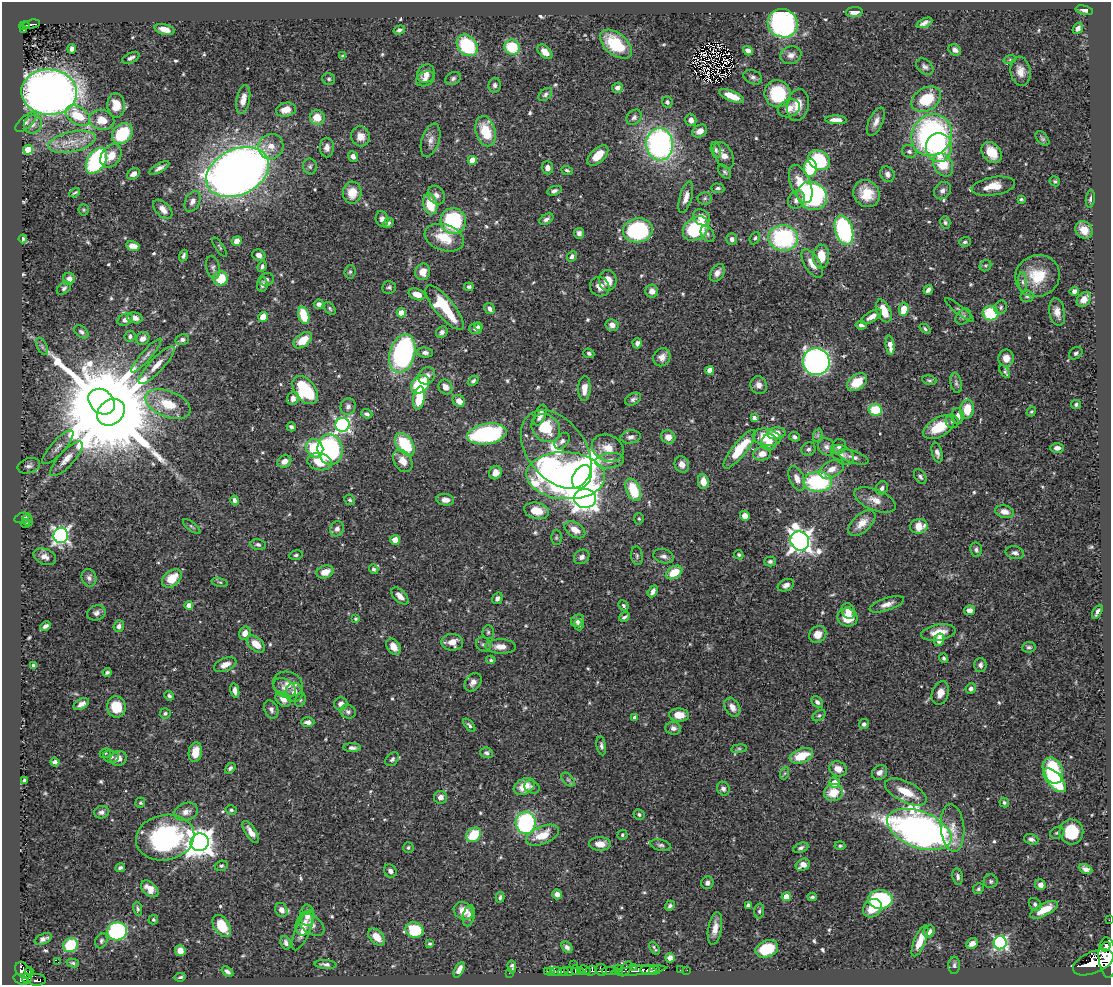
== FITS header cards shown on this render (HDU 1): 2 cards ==
NAXIS1  =                 1109
NAXIS2  =                  983

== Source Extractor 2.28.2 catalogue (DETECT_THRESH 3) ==
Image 1109 x 983 px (HDU 1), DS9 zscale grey, 1 PNG px = 1 image px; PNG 1113 x 987 px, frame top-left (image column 1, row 983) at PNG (2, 2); each listed source drawn as its Kron ellipse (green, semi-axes under 4 px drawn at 4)
Background 0.619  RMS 0.018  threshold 0.0529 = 3 sigma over >= 5 px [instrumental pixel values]
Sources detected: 625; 3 with non-positive FLUX_AUTO (blend fragments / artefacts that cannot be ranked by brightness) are neither listed nor drawn; of the other 622, the 500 brightest by FLUX_AUTO listed and drawn (122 fainter detections omitted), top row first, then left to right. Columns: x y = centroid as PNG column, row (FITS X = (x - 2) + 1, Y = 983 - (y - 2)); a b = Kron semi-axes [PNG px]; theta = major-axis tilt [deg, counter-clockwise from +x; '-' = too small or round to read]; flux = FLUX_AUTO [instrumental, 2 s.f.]
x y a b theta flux
1084 10 9 4 -13 3.7
854 12 8 5 6 7.8
783 23 15 14 - 270
924 23 8 4 25 4.6
31 24 9 4 13 78
24 25 5 3 - 40
1078 28 6 4 54 5
165 29 10 5 -15 11
23 30 3 3 - 6.3
399 30 6 4 20 3.2
616 44 18 11 -39 58
467 45 12 9 -49 90
512 47 8 7 - 48
72 49 4 4 - 4.6
955 50 7 5 -33 5.4
748 51 5 4 - 7.4
545 52 9 5 -45 11
791 55 10 8 19 7.2
343 56 4 3 - 2.4
131 58 9 5 25 3.9
1010 59 6 4 19 2.1
925 67 10 7 -42 4.4
1020 71 15 10 -81 11
426 74 9 8 - 7.1
753 77 10 6 -26 4.3
453 78 8 6 27 3.2
329 79 6 6 - 2.2
425 79 9 7 26 4.9
495 85 7 6 - 3.7
617 88 5 5 - 4.4
49 92 28 22 -4 1100
545 94 8 5 43 3
778 94 14 13 - 69
732 96 13 5 -22 17
926 99 16 11 32 47
243 100 14 6 78 12
667 102 5 5 - 2.8
116 105 12 9 -85 20
798 105 16 10 80 14
789 108 11 8 22 10
286 110 10 7 11 12
78 116 13 8 -34 38
634 117 8 6 45 4.4
317 118 7 7 - 19
102 120 13 10 -13 19
691 120 6 5 - 7.7
836 120 11 4 -3 8.2
26 122 13 6 41 5
876 122 15 7 65 8.1
33 124 9 8 - 7.1
486 131 15 10 -75 38
700 131 8 6 31 9.7
122 134 12 9 47 67
932 135 21 19 55 300
361 136 10 9 - 12
1042 138 8 5 -48 2.8
431 140 17 8 71 8.8
72 142 24 10 12 24
660 144 16 13 -87 320
271 146 13 12 - 14
327 147 10 7 -89 6.6
939 147 14 13 - 59
28 150 5 4 - 37
716 150 8 5 -75 3
909 152 7 6 - 3.4
992 152 12 8 -50 27
724 155 14 9 -61 9.8
111 156 13 9 53 16
353 156 5 5 - 5.3
598 156 13 7 43 19
472 160 4 4 - 24
819 160 11 9 -32 71
96 161 14 9 58 150
943 165 12 9 -58 32
310 166 8 7 - 3.1
159 168 11 4 30 5.5
547 168 7 5 -86 6.6
810 168 9 6 86 69
567 170 6 4 -21 2.3
238 172 33 23 26 1400
725 172 8 5 -51 2.6
133 174 7 5 33 7.4
887 174 8 7 - 6.4
1055 181 5 5 - 2.1
801 184 20 10 -68 26
993 186 22 9 9 21
718 188 7 5 -3 3.3
942 190 9 7 47 5.1
554 191 7 4 18 3.3
75 193 6 2 31 1.9
352 193 11 9 86 18
866 194 14 12 -51 26
436 195 10 8 -56 6.3
812 196 15 13 -34 230
686 197 16 6 74 8.8
705 198 7 6 - 2.8
1021 199 4 3 - 1.8
1090 199 9 4 81 3.1
796 200 9 8 - 7.7
193 201 11 7 65 5.7
430 204 10 7 -75 33
163 209 12 7 -45 8.5
84 210 5 5 - 1.8
701 217 9 7 -34 11
382 219 8 6 -74 4.9
546 219 7 5 29 3.8
453 221 13 12 - 91
945 222 6 5 - 2.4
388 223 6 4 37 3.2
696 229 14 11 40 96
638 230 15 12 11 140
844 230 15 8 -74 180
1084 230 9 8 - 14
579 233 5 5 - 4.6
708 234 9 6 -55 3.1
444 238 20 13 -18 31
755 238 6 4 63 2.3
783 238 15 12 -5 140
23 239 4 3 - 2.1
732 239 5 5 - 4.7
237 241 5 4 - 11
965 242 6 5 - 3
133 246 7 5 -13 11
220 247 11 3 -56 1.9
259 255 7 5 -28 6.3
183 256 6 4 68 3
821 256 12 8 87 23
572 257 6 4 65 3.7
812 263 16 7 -57 14
262 266 5 4 - 3.1
985 266 6 5 - 1.8
213 267 12 7 -77 4.3
350 272 6 5 - 2.2
423 272 8 7 - 14
717 273 9 6 57 6.4
1037 276 22 21 - 43
221 278 7 7 - 35
69 279 6 6 - 6.6
266 279 7 6 - 3.6
608 280 10 9 - 14
1023 282 10 4 -85 3.3
262 284 7 5 80 5
389 287 7 6 - 2.7
469 287 4 4 - 3.3
600 287 10 9 - 7.3
64 288 8 5 39 3.1
928 290 5 4 - 4
652 291 6 6 - 8.2
1074 291 4 4 - 4.8
417 294 8 5 -20 15
1027 296 6 6 - 2.7
1084 299 8 6 51 12
319 304 5 4 - 4.2
1001 307 7 6 - 2.9
330 308 7 5 -51 2.1
445 308 28 9 -50 65
489 309 6 5 - 4.4
904 309 7 5 82 40
959 310 18 3 -38 2.6
884 311 12 7 -67 22
1057 312 14 7 -79 10
401 313 4 4 - 21
991 313 8 7 - 56
304 315 9 5 -73 38
263 317 5 5 - 18
872 317 11 5 31 7.3
963 317 9 6 45 3.5
135 318 8 5 -14 7.7
125 320 8 5 27 6.5
612 325 6 6 - 6.7
861 325 5 4 - 3.6
478 326 4 4 - 2.9
476 329 6 5 - 3.6
925 329 6 4 -40 2.1
81 332 8 5 -39 3.4
442 332 6 5 - 3.7
130 336 5 5 - 3.2
143 339 7 6 - 6.6
182 340 7 5 13 3.6
303 340 10 6 37 23
637 343 5 5 - 3.9
890 345 9 4 -83 9.3
42 346 9 5 -64 3.1
425 353 8 5 -4 4.6
589 353 5 4 - 2.3
1076 353 7 5 35 3
402 354 20 12 74 210
146 355 22 5 49 6.8
662 357 9 8 - 7.9
1006 358 8 7 - 11
816 362 13 13 - 500
157 365 25 7 47 15
710 370 4 4 - 11
1005 372 7 3 -57 1.9
427 376 9 7 47 7.8
929 380 7 4 -10 2.2
473 381 6 4 43 2.7
857 382 11 7 35 29
956 383 10 5 -78 3.4
420 384 10 8 43 74
759 385 9 8 - 6.4
445 387 7 6 - 9.9
584 388 12 6 87 11
305 390 16 10 -52 88
293 398 7 6 - 6.3
419 398 12 5 81 33
633 399 8 5 28 3.7
459 401 7 5 -39 9.9
102 402 14 11 -41 14000
168 404 24 13 -22 37
1076 404 5 4 - 2.4
348 407 8 7 - 4.9
967 409 9 7 81 25
875 410 7 6 - 41
111 412 15 12 41 28000
1031 412 5 4 - 1.9
367 414 6 4 -22 3.5
540 415 11 5 69 8
958 416 8 6 -89 6.7
754 418 4 4 - 4.4
952 422 6 6 - 3.1
343 425 7 7 - 320
291 427 5 4 - 3.3
939 427 17 9 29 36
546 428 15 13 -40 44
776 433 9 6 6 15
487 434 20 10 9 160
818 435 7 4 71 2.4
631 437 10 6 7 6.2
668 437 7 6 - 9.7
767 437 14 8 -9 36
794 437 6 4 -25 2.7
562 441 9 6 52 4.8
769 442 8 7 - 13
405 444 13 8 -54 60
58 447 22 7 48 9
826 447 9 8 - 5.1
839 447 8 7 - 4.2
315 448 9 8 - 50
608 448 16 13 -24 18
1057 448 7 5 0 5.9
330 449 15 12 -82 170
556 449 44 29 -53 95
739 449 24 7 51 44
808 449 7 6 - 3.6
937 452 10 5 -75 5.6
762 454 9 7 12 12
843 455 12 8 -35 6.8
853 457 16 6 -18 6.2
66 459 22 7 48 12
284 461 7 5 31 8.5
403 461 12 8 -58 16
609 461 14 7 7 9.3
320 462 12 8 -10 26
682 464 8 7 - 8.3
29 466 11 7 16 5.5
832 469 13 8 30 9.6
495 473 7 6 - 8.3
566 476 39 23 -2 530
920 476 8 5 -55 3.1
582 477 13 8 62 1300
797 478 13 7 -66 8.8
703 481 7 5 -83 13
818 482 14 10 1 120
882 488 7 6 - 4.3
633 490 12 7 -66 47
585 498 11 9 -1 1200
234 500 5 3 - 4
350 500 5 4 - 2
445 500 9 5 -6 8.8
875 500 22 10 -22 14
537 511 12 8 -13 17
1004 512 9 6 -13 8.6
745 516 5 4 - 9.1
23 518 9 5 12 4.2
639 519 5 5 - 1.8
28 520 5 5 - 2.2
862 523 16 9 41 15
25 524 4 3 - 1.8
192 526 10 3 -38 2.1
919 526 9 7 12 20
337 529 8 6 61 5.4
575 530 11 7 -32 12
61 535 7 7 - 390
556 538 7 5 90 2.2
395 540 5 5 - 13
800 541 10 9 - 930
258 545 7 5 -13 3.1
976 550 7 6 - 3.3
1015 553 9 6 -14 4.6
296 555 7 4 15 2.6
739 555 5 4 - 2
637 556 9 6 -82 2.8
663 556 10 7 -15 4.6
45 557 12 8 -22 6.8
582 557 8 6 38 5
770 561 6 5 - 3.2
374 569 5 4 - 2.3
325 572 9 6 19 14
674 572 9 6 31 28
89 578 9 7 -68 4.8
172 578 11 7 40 29
220 582 8 3 -13 2.2
786 585 8 6 24 5
653 591 6 4 60 4.9
400 596 10 6 -45 7.3
497 598 6 5 - 4.5
887 604 18 6 18 8.4
189 605 4 4 - 8.6
623 605 6 4 -48 2.2
969 610 5 5 - 6.3
848 611 8 6 -66 11
1097 612 7 3 60 3.8
96 613 9 7 22 4.7
624 617 5 3 - 2.5
848 617 10 9 - 26
356 619 3 3 - 2.1
577 621 7 5 33 6.2
579 625 5 5 - 2.6
46 626 6 3 25 4.4
119 626 6 5 - 4.5
488 632 7 5 88 2.3
938 632 17 8 9 18
245 633 7 5 59 11
818 634 9 8 - 11
939 640 6 5 - 12
452 642 11 8 -1 13
256 644 10 6 -41 18
483 644 8 7 - 3.4
501 646 15 7 -2 12
393 647 9 6 -57 11
1029 647 7 5 6 2.6
944 658 5 4 - 2.1
491 660 5 4 - 2.2
225 665 12 6 22 9.6
980 665 7 6 - 3.8
34 666 4 3 - 2.3
107 672 4 3 - 2.5
473 682 10 7 55 7.6
288 684 15 12 -17 13
284 688 12 9 -36 7.9
971 689 5 5 - 4.2
235 691 7 4 -78 5.7
294 692 9 8 - 10
940 693 12 8 71 9.5
169 696 5 4 - 3.1
283 699 8 6 -41 7.8
300 700 7 5 73 2.5
817 702 7 5 -45 3.9
81 704 8 5 27 5.5
341 704 6 6 - 6.5
116 707 10 9 - 30
732 707 10 7 -59 8.6
271 709 9 6 -67 4.4
348 712 8 7 - 4.2
165 713 5 5 - 2.3
679 715 10 6 -3 17
819 715 7 5 36 2.1
635 717 4 4 - 5.8
308 722 6 4 0 5.5
864 724 5 5 - 4.3
469 725 8 4 -50 2.7
673 728 8 6 -5 5.8
601 746 9 4 -80 3.4
352 748 9 4 -2 4.1
739 749 8 4 8 1.8
195 752 10 6 80 18
105 753 6 4 21 1.9
486 753 6 5 - 3.1
801 756 12 7 20 28
111 757 8 6 -6 4
118 758 8 7 - 8.4
392 759 8 5 48 3.5
55 762 5 4 - 3.3
230 768 6 4 43 2.8
838 769 9 7 -24 11
1053 771 13 9 -68 89
879 772 8 7 - 6.4
785 773 6 4 71 2
568 780 8 5 -44 2.7
1055 780 15 7 -48 78
24 781 4 3 - 2.7
834 783 5 5 - 16
524 786 11 7 30 19
532 787 8 6 -28 3
723 789 7 6 - 4.5
906 792 22 10 -27 31
833 793 9 8 - 25
441 797 6 6 - 6.2
140 803 5 4 - 1.8
1004 803 5 4 - 2.2
231 810 5 4 - 2.3
101 812 7 6 - 4.2
186 812 12 8 17 8.1
639 815 5 5 - 2.4
526 823 11 10 - 160
952 828 24 11 -84 19
919 829 34 18 -21 660
251 832 13 5 -56 8.7
1071 832 12 12 - 31
1057 833 7 5 22 2.5
474 835 8 6 37 40
542 835 17 8 22 26
622 835 5 4 - 1.9
165 838 29 22 10 190
1031 839 7 5 -18 3.9
200 842 9 9 - 1600
600 844 11 7 0 12
661 845 10 5 -14 3.3
840 846 5 4 - 2.2
408 848 5 5 - 2.2
801 848 8 4 21 3.1
803 865 7 5 31 9.4
221 866 6 5 - 2.3
120 868 5 4 - 3.2
1086 869 7 4 -25 4.6
390 871 7 6 - 4.6
958 877 8 5 -80 3.7
991 881 7 7 - 2.7
707 883 6 6 - 5.3
1040 885 5 5 - 6.5
150 889 10 6 -41 13
978 889 6 5 - 2.1
557 894 5 4 - 5.7
500 897 5 3 - 2.5
786 897 4 4 - 21
812 897 5 3 - 1.9
880 899 12 9 -1 100
1035 904 7 5 -50 3.3
748 905 4 3 - 2.9
670 906 5 4 - 3.2
872 908 10 8 41 20
138 909 7 4 -79 2.3
281 910 7 6 - 8
1044 910 15 6 27 22
463 911 10 8 -28 14
759 911 7 5 88 2.4
307 915 11 7 -87 10
469 916 11 6 77 5.5
153 920 5 4 - 2
1109 920 2 2 - 4.3
304 924 12 8 72 9.5
312 925 14 8 -35 8.2
222 926 12 7 -58 32
715 928 16 7 80 11
303 930 21 7 67 13
414 930 9 7 -20 52
117 931 10 9 - 180
929 932 6 5 - 6.2
377 937 10 6 -46 15
43 939 9 5 23 5.1
101 941 8 6 69 2.7
920 941 17 6 67 18
286 943 7 5 -71 4.3
1000 943 6 6 - 240
429 944 4 3 - 1.9
972 944 6 5 - 8.6
71 945 7 7 - 48
567 947 6 4 -48 3.7
1106 947 5 3 - 170
654 948 7 3 -57 2.1
767 949 12 8 20 43
180 951 5 5 - 10
1107 957 20 9 -87 1700
670 958 5 4 - 8
58 962 3 2 - 130
1093 962 21 10 23 2100
73 963 6 4 -12 2.2
326 964 11 4 -6 4.2
573 965 2 2 - 5.1
954 965 8 6 87 3.4
512 967 6 3 -88 2.9
634 967 3 2 - 35
626 969 8 4 56 78
459 970 8 4 63 6.9
576 970 5 3 - 220
585 970 6 3 -26 150
591 970 5 4 - 220
601 970 6 5 - 140
618 970 5 4 - 140
639 970 27 4 5 500
655 970 6 3 10 140
680 970 2 2 - 5.4
687 970 2 2 - 4.1
23 971 9 6 -46 130
29 971 4 3 - 14
227 971 6 4 -34 3.4
563 971 5 3 - 170
568 971 5 3 - 190
610 971 9 2 0 100
648 971 8 3 -8 220
547 972 3 2 - 45
551 972 3 3 - 22
557 972 5 3 - 140
580 972 4 3 - 83
509 973 2 2 - 3.7
180 977 5 3 - 2.1
27 978 5 3 - 12
21 979 8 5 -22 100
37 980 9 6 -1 130
At the frame edge (FLAGS 8, measured only in part): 2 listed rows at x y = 1109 920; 1107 957
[122 fainter detections neither listed nor drawn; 3 non-positive-flux detections neither listed nor drawn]